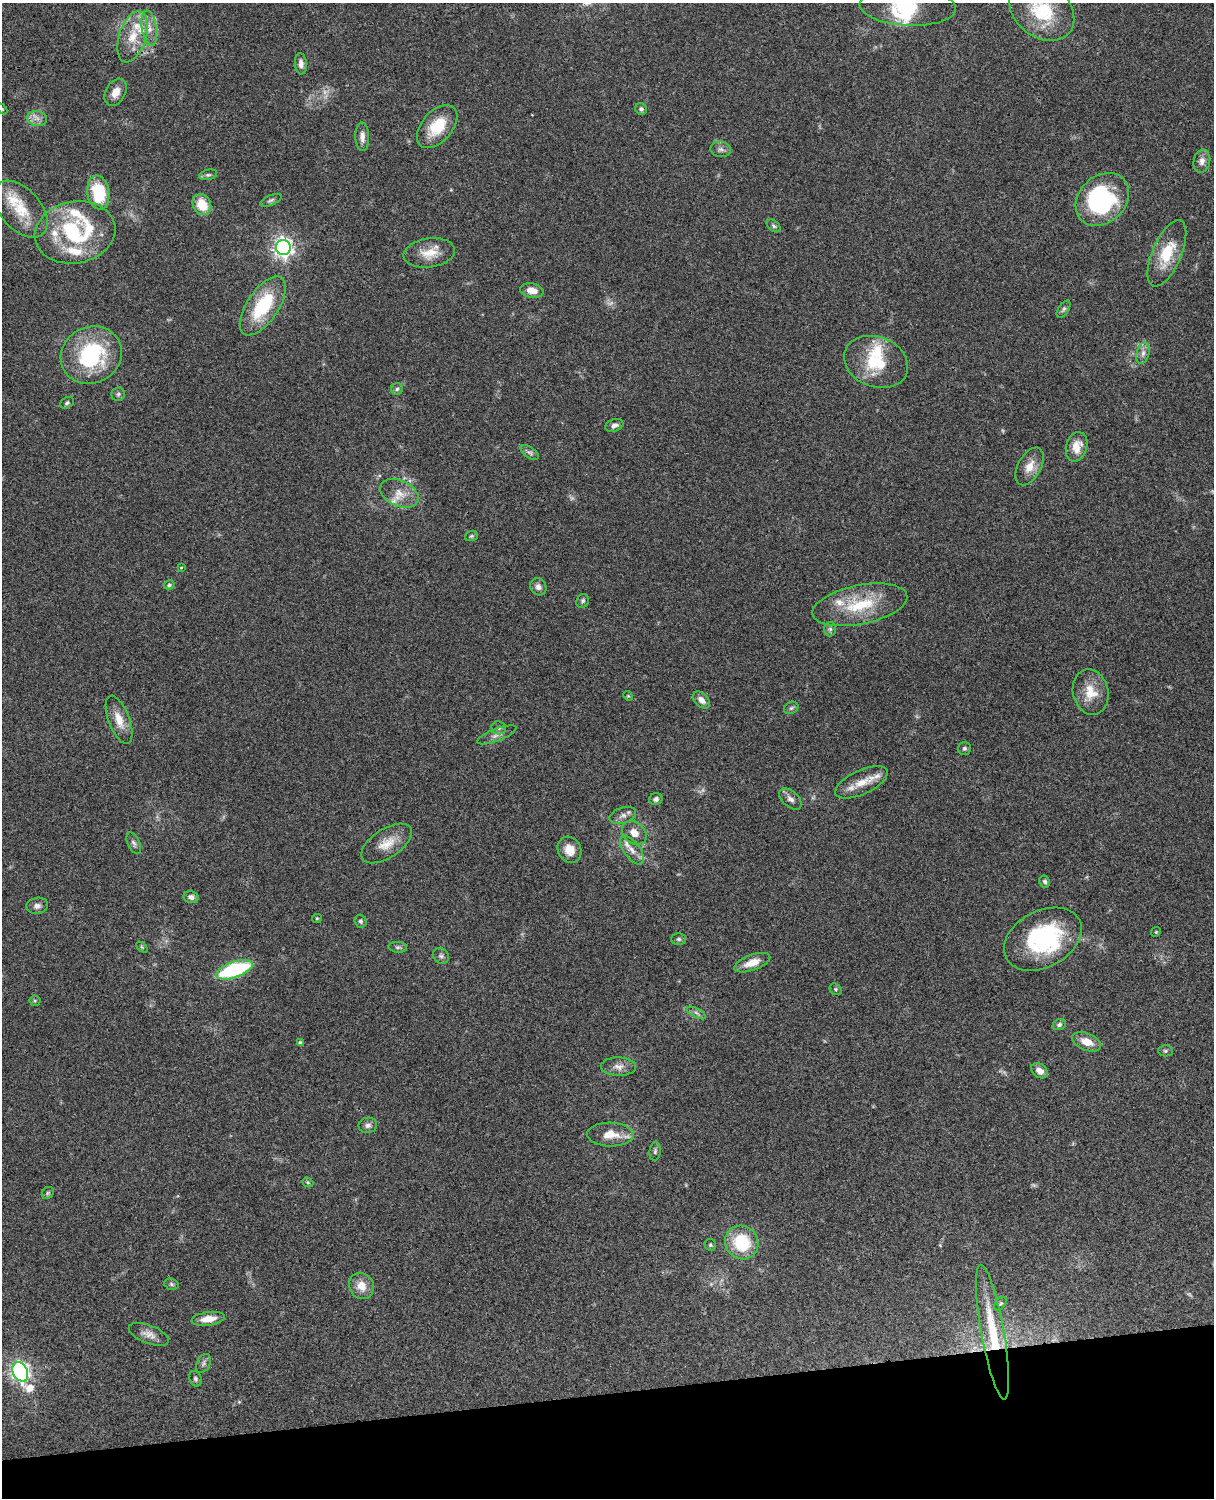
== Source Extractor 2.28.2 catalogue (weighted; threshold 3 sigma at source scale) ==
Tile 10 of 4 x 3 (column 2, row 3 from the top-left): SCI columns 1333-2544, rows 277-1772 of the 5088 x 4927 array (HDU 1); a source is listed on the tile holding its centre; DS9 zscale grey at full resolution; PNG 1216 x 1500 px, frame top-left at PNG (2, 3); each listed source drawn as its Kron ellipse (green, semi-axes under 4 px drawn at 4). Shown black and unused: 7% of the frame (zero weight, under 3 of 4 exposures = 6% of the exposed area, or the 3 px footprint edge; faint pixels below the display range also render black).
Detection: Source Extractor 2.28.2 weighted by HDU 2 'WHT'; one run over the whole footprint, this tile lists its part. Background 0.0771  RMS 0.0058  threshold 0.0259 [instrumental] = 3 sigma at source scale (4.5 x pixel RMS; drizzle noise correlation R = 1.50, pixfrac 1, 0.05/0.05 arcsec/px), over >= 5 px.
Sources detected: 123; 9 too faint to see at this stretch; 2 inside a brighter object's white glare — neither listed nor drawn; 12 inside a brighter listed object's ellipse — not listed separately; the other 100 listed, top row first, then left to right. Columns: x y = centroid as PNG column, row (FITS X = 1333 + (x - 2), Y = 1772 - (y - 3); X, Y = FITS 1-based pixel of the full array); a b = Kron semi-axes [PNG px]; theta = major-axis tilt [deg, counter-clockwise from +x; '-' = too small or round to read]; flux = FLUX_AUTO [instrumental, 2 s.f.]
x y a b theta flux
908 6 48 19 -3 29
1042 10 36 26 -38 35
149 28 18 7 -81 5.5
133 37 26 13 72 13
301 64 10 6 -85 2.8
116 92 14 9 61 5.8
2 109 6 4 -45 0.56
641 109 6 5 - 1.5
37 118 10 7 -10 3.2
437 127 25 15 48 19
362 137 14 7 -88 3.6
721 149 10 8 -9 2.3
1202 161 12 8 79 3.6
208 175 9 5 12 1.3
98 192 17 11 -81 25
1102 199 29 23 45 65
271 200 11 5 22 1.4
202 205 11 9 -62 11
21 209 33 20 -48 19
774 226 8 5 -42 1.2
75 232 40 31 11 57
283 247 7 7 - 300
429 253 26 14 8 11
1167 253 35 14 67 21
532 290 12 7 -11 5.6
263 306 34 15 56 36
1064 309 10 5 56 1.4
1143 353 11 6 75 2.9
91 355 31 28 29 53
876 362 33 25 -21 27
397 389 6 5 - 1.2
118 394 7 6 - 1.3
67 403 7 5 30 1.1
614 425 9 6 20 2.3
1077 447 15 10 76 8.3
530 453 10 5 -35 1.6
1030 466 20 11 61 7.4
399 493 20 13 -24 8.1
471 536 6 5 - 0.85
181 568 3 3 - 0.5
169 585 5 4 - 0.94
538 587 9 7 -55 2.6
583 601 7 6 - 1.3
860 605 48 19 11 29
830 629 7 6 - 1.3
1091 692 23 17 -77 12
628 696 5 4 - 0.65
701 700 10 6 -43 3.6
791 708 7 6 - 1.2
119 720 25 10 -69 8.7
499 728 7 6 - 1.8
497 735 21 6 21 3.4
964 748 6 6 - 1.2
862 782 28 12 25 10
656 799 7 6 - 1.7
790 799 13 8 -41 3.1
623 815 14 7 17 3.2
634 833 13 10 -43 5.7
134 843 11 6 -65 1.8
387 843 28 14 33 10
569 850 13 11 -62 7.5
632 850 17 8 -54 5
1045 882 6 5 - 1.3
191 897 7 6 - 2.3
37 906 11 8 9 2.5
317 918 5 4 - 0.6
361 921 6 6 - 1.2
1156 932 5 4 - 0.64
679 939 7 5 0 1.2
1043 939 41 28 28 64
142 947 6 4 -45 0.75
398 947 9 5 -4 1.3
441 956 8 7 - 1.6
752 963 19 7 20 6.9
234 970 19 8 19 58
836 989 6 5 - 0.91
35 1001 5 5 - 0.75
696 1013 10 4 -28 1.6
1059 1025 7 5 23 1.3
1087 1042 15 8 -23 7.2
300 1043 4 4 - 1.7
1165 1051 7 5 -1 1.1
618 1067 17 9 -1 4.5
1039 1071 9 6 -39 4
368 1125 9 7 10 2.3
610 1135 23 12 -1 9.8
655 1151 9 5 83 1.3
308 1182 6 4 -21 0.71
48 1193 7 5 45 0.95
742 1242 17 16 - 29
710 1245 6 5 - 0.95
171 1284 7 5 -18 1.1
361 1286 13 12 - 7.2
1000 1303 8 4 49 0.99
208 1319 17 6 8 7.1
993 1332 68 11 -80 31
149 1334 21 9 -21 4.6
203 1363 10 6 60 1.7
20 1372 10 7 -63 280
195 1379 8 6 -70 1.4
Overlapping masked pixels (flux is a lower limit): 1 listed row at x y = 993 1332
Isophote crosses this tile's border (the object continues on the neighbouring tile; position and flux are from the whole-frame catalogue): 3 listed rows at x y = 908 6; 1042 10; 2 109